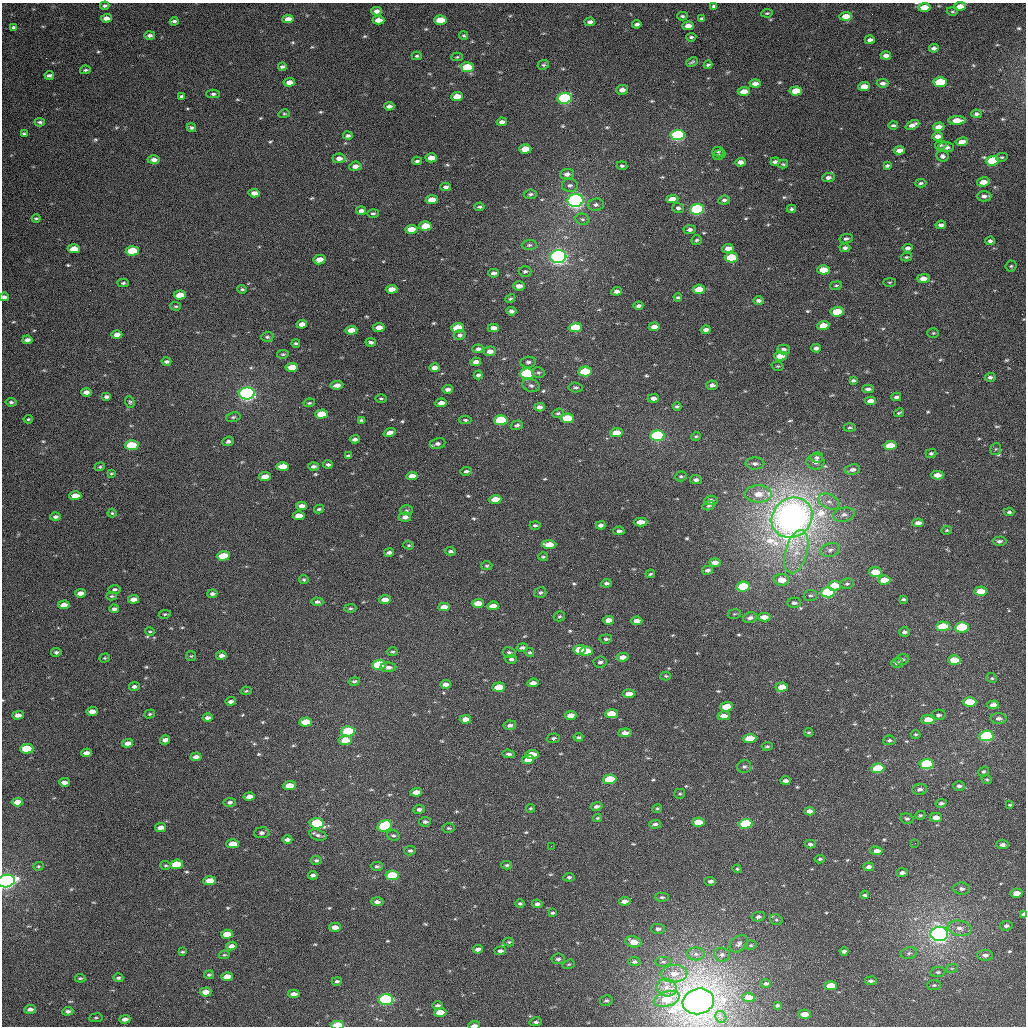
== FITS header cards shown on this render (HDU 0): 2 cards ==
NAXIS1  =                 1024
NAXIS2  =                 1024

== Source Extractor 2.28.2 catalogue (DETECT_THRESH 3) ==
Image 1024 x 1024 px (HDU 0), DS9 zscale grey, 1 PNG px = 1 image px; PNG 1028 x 1028 px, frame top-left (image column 1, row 1024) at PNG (2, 3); each listed source drawn as its Kron ellipse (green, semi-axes under 4 px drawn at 4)
Background 2770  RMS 49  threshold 147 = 3 sigma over >= 5 px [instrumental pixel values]
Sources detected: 611; of the 611, the 500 brightest by FLUX_AUTO listed and drawn (111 fainter detections omitted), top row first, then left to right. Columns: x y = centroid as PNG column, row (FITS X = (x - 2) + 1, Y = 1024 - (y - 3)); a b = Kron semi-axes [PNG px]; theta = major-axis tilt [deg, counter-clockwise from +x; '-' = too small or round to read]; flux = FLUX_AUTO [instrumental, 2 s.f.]
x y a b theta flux
105 6 4 3 - 7.1e+03
714 6 4 3 - 6.1e+03
960 6 6 4 7 3.6e+04
924 7 6 4 3 5.3e+04
377 11 5 4 - 1.7e+04
952 11 6 4 0 4.7e+03
767 13 6 4 8 4.6e+03
682 16 5 3 - 6.2e+03
846 16 6 4 3 3.7e+04
106 18 5 4 - 1.9e+04
701 18 3 3 - 5.0e+03
288 19 5 4 - 2.4e+04
378 20 6 4 0 3.0e+04
440 20 6 4 2 7.1e+04
174 21 4 3 - 8.5e+03
590 22 5 4 - 1.3e+04
637 24 5 3 - 9.9e+03
688 26 5 4 - 2.6e+04
13 27 3 3 - 5.7e+03
149 35 5 4 - 9.8e+03
464 36 4 4 - 4.6e+03
691 37 5 3 - 6.3e+03
870 40 5 4 - 1.1e+04
934 48 5 4 - 1.2e+04
886 55 5 4 - 1.5e+04
417 56 5 4 - 5.5e+03
457 57 5 4 - 4.9e+03
692 62 6 2 25 4.8e+03
543 65 6 5 - 6.0e+03
708 65 4 3 - 5.7e+03
282 67 4 3 - 7.1e+03
467 67 6 5 - 1.2e+05
85 70 5 3 - 5.6e+03
49 75 4 3 - 8.1e+03
289 82 6 4 3 2.3e+04
940 82 7 5 3 1.5e+05
882 83 6 4 1 1.2e+04
755 84 5 4 - 2.0e+04
864 86 6 4 4 3.5e+04
622 90 6 5 - 1.6e+04
744 91 6 4 5 3.8e+04
796 91 6 4 5 6.9e+04
213 94 6 4 1 6.5e+03
182 96 4 3 - 6.4e+03
457 96 6 4 4 4.9e+04
564 98 7 5 7 4.3e+05
389 106 5 4 - 1.2e+04
284 114 6 4 15 4.4e+03
976 114 5 4 - 9.3e+03
957 120 8 4 1 4.4e+04
40 122 5 3 - 6.3e+03
502 122 5 4 - 1.4e+04
893 125 4 3 - 6.4e+03
912 125 7 4 23 1.7e+04
939 127 6 4 1 2.4e+04
191 128 5 3 - 6.8e+03
24 134 4 3 - 5.0e+03
677 135 7 5 3 6.7e+05
348 136 5 4 - 8.1e+03
937 136 5 4 - 2.3e+04
962 142 6 4 9 2.4e+04
941 145 6 4 12 5.6e+03
946 147 7 5 -4 1.9e+04
525 149 6 4 3 4.8e+04
899 150 5 4 - 1.8e+04
718 151 5 5 - 5.4e+03
719 155 6 5 - 7.0e+03
942 156 6 5 - 1.0e+04
1002 157 6 4 10 4.9e+03
339 158 6 5 - 1.8e+04
431 158 6 4 -3 3.3e+04
154 160 6 4 1 1.5e+04
417 161 4 3 - 6.6e+03
992 161 7 5 4 1.4e+05
741 162 5 4 - 2.0e+04
775 162 4 3 - 9.9e+03
783 164 5 3 - 4.5e+03
355 166 6 4 7 1.9e+04
622 166 5 4 - 6.4e+03
887 166 4 3 - 6.0e+03
567 174 7 5 7 1.5e+04
828 178 6 4 6 1.1e+04
983 182 6 4 11 3.0e+04
921 183 5 4 - 6.0e+03
570 185 8 6 -9 1.1e+04
446 187 5 4 - 1.0e+04
254 193 6 4 -5 1.8e+04
530 194 7 5 6 7.8e+03
984 196 7 5 -2 1.3e+04
672 199 6 4 4 3.4e+04
432 200 6 4 4 4.2e+04
724 200 6 4 6 8.5e+03
575 201 8 6 3 9.9e+05
596 205 8 6 6 1.1e+04
479 207 5 4 - 6.3e+03
678 208 6 5 - 9.0e+03
697 209 7 5 5 4.0e+05
791 209 4 4 - 6.4e+03
361 211 5 4 - 1.3e+04
373 213 5 4 - 6.1e+03
36 219 4 3 - 5.6e+03
582 219 7 5 -14 7.8e+03
941 225 5 4 - 1.3e+04
425 226 6 4 4 6.1e+04
411 229 6 4 3 5.0e+04
690 230 6 4 2 1.1e+04
846 239 6 4 12 8.4e+03
696 240 5 4 - 6.3e+03
990 241 5 4 - 8.6e+03
529 245 7 5 1 7.6e+03
728 248 6 4 7 2.1e+04
845 248 5 4 - 9.7e+03
908 248 5 4 - 1.3e+04
74 249 6 4 1 4.8e+04
132 251 6 4 3 1.3e+05
558 256 8 6 3 1.3e+06
906 257 5 4 - 5.0e+03
731 258 6 5 - 1.3e+05
319 260 6 4 14 3.6e+04
1011 266 5 5 - 5.0e+03
823 270 6 4 2 6.2e+04
525 271 6 5 - 6.7e+03
494 273 5 4 - 1.1e+04
923 279 6 4 1 2.5e+04
890 282 6 3 0 4.4e+03
123 283 6 4 3 6.2e+03
836 285 6 3 12 4.6e+03
519 286 6 4 -1 1.9e+04
242 289 4 3 - 5.3e+03
392 289 6 4 3 3.5e+04
699 289 6 4 6 5.5e+04
616 291 5 4 - 1.4e+04
180 295 6 4 2 4.9e+04
4 297 5 4 - 9.9e+03
678 297 4 3 - 5.4e+03
510 299 5 4 - 5.8e+03
758 300 5 4 - 1.0e+04
176 306 5 4 - 4.7e+03
638 306 5 3 - 1.0e+04
511 311 5 4 - 1.1e+04
837 312 6 4 5 1.2e+05
302 324 5 4 - 2.1e+04
823 326 6 4 5 4.5e+04
379 327 6 4 4 2.6e+04
575 327 6 4 3 9.8e+04
654 327 5 4 - 2.1e+04
457 328 6 4 3 9.9e+04
493 328 6 4 0 2.2e+04
351 330 6 4 4 3.8e+04
706 330 5 4 - 1.4e+04
933 333 6 5 - 4.7e+03
117 335 5 4 - 2.1e+04
460 335 6 5 - 9.6e+03
267 337 6 5 - 7.1e+03
27 340 5 4 - 1.3e+04
371 342 5 3 - 9.6e+03
296 343 4 3 - 5.4e+03
816 348 4 4 - 1.0e+04
478 349 5 4 - 1.0e+04
783 350 6 5 - 1.2e+04
490 351 6 4 4 2.2e+04
283 354 6 4 8 4.8e+03
780 356 6 4 4 4.1e+04
166 362 5 3 - 8.2e+03
476 362 5 4 - 1.8e+04
528 362 8 5 5 1.0e+04
778 366 6 4 -16 4.4e+03
292 367 6 4 4 6.4e+04
435 368 5 4 - 2.3e+04
585 371 7 5 4 1.4e+05
527 373 7 5 4 3.8e+05
538 373 6 5 - 5.8e+03
478 375 4 3 - 7.8e+03
990 377 5 4 - 9.3e+03
853 380 4 3 - 7.3e+03
337 385 6 4 9 2.0e+04
531 385 9 6 -19 8.9e+03
712 385 5 4 - 1.1e+04
576 387 7 5 -5 7.6e+03
448 389 5 4 - 1.4e+04
868 389 6 4 1 1.0e+04
86 392 5 4 - 1.8e+04
247 393 8 6 1 1.0e+06
106 397 5 3 - 9.0e+03
896 397 5 3 - 8.6e+03
381 398 6 3 0 4.5e+03
653 398 5 4 - 1.6e+04
870 401 6 4 1 2.3e+04
11 402 5 4 - 6.6e+03
130 402 6 4 -70 5.4e+03
309 403 6 4 10 5.1e+03
441 403 6 4 5 2.3e+04
539 407 5 4 - 1.6e+04
677 407 4 3 - 6.3e+03
558 413 6 4 20 6.2e+03
899 413 5 2 - 4.4e+03
321 414 6 4 4 6.3e+04
233 417 7 5 10 6.7e+03
567 418 6 4 3 1.2e+05
28 419 4 4 - 4.7e+03
362 420 4 3 - 5.7e+03
465 420 6 4 -1 5.8e+03
501 420 7 5 3 2.7e+05
517 425 6 4 17 1.0e+04
850 427 6 4 -3 5.6e+03
389 433 6 4 20 2.0e+04
616 433 6 4 5 5.4e+04
657 436 7 5 3 8.0e+05
696 436 5 3 - 4.8e+03
355 439 5 3 - 1.3e+04
228 441 6 4 22 8.4e+03
437 444 8 5 11 1.2e+04
132 445 7 5 -2 1.3e+05
890 446 6 4 3 6.6e+04
996 449 6 5 - 5.1e+03
931 454 5 4 - 6.4e+03
348 456 4 3 - 4.9e+03
817 457 6 5 - 7.7e+03
815 462 9 8 - 2.1e+04
755 463 9 6 -1 1.2e+04
328 464 4 3 - 7.9e+03
313 466 5 4 - 9.1e+03
100 467 5 4 - 4.6e+03
283 467 6 4 0 5.4e+04
852 470 8 5 10 1.5e+04
466 471 6 4 10 7.1e+03
111 473 4 3 - 4.2e+03
937 475 6 4 2 2.7e+04
412 476 6 4 6 2.9e+04
681 476 6 5 - 6.2e+03
265 477 6 4 5 3.7e+04
696 480 6 4 -6 1.0e+04
758 494 14 8 0 5.0e+04
75 496 6 4 2 4.9e+04
495 499 6 4 4 4.7e+04
711 500 7 4 5 1.2e+04
829 502 11 7 -27 2.0e+04
302 506 5 4 - 1.6e+04
709 506 6 4 14 6.6e+03
319 509 5 3 - 6.1e+03
406 510 6 5 - 5.7e+03
1009 512 5 4 - 6.7e+03
112 513 4 4 - 4.6e+03
844 515 11 7 10 1.6e+04
299 516 6 4 2 3.8e+04
55 517 5 4 - 8.9e+03
405 517 6 4 6 1.6e+04
792 518 21 19 41 3.2e+06
640 522 7 4 1 2.9e+04
918 523 5 4 - 1.9e+04
535 525 5 4 - 6.5e+03
601 525 5 4 - 1.3e+04
947 530 5 4 - 4.2e+03
619 531 5 4 - 9.2e+03
999 541 7 4 4 8.7e+03
549 544 7 4 -1 4.5e+04
409 545 5 4 - 4.7e+03
830 550 10 6 18 1.5e+04
451 551 5 3 - 7.3e+03
796 552 22 11 74 6.7e+04
389 553 5 3 - 9.8e+03
223 556 6 4 4 8.6e+04
543 557 5 4 - 5.1e+03
715 562 6 4 -1 2.2e+04
487 566 6 4 2 5.1e+03
707 570 5 4 - 1.0e+04
875 572 6 5 - 6.2e+04
650 574 4 3 - 5.1e+03
304 580 5 4 - 5.0e+03
781 580 7 5 -3 4.0e+04
884 580 6 4 2 4.9e+04
606 583 5 3 - 7.4e+03
847 584 7 5 12 6.5e+03
834 586 6 5 - 8.5e+04
743 587 7 5 5 2.0e+05
115 590 6 4 7 8.7e+03
981 591 6 4 2 5.8e+04
540 592 6 5 - 7.8e+03
828 592 7 5 3 3.9e+05
80 593 5 4 - 2.2e+04
212 594 5 3 - 8.9e+03
810 595 7 5 7 6.4e+03
112 596 5 4 - 4.8e+03
134 599 5 4 - 2.9e+04
903 599 4 3 - 5.9e+03
385 600 6 4 3 2.7e+04
317 602 6 4 -3 8.7e+03
478 603 6 4 3 3.9e+04
794 603 7 5 -2 9.3e+03
64 605 6 4 5 2.6e+04
493 606 6 4 6 3.1e+04
444 607 6 4 4 3.4e+04
350 608 6 4 2 5.6e+03
114 609 5 3 - 9.6e+03
165 614 6 4 9 4.6e+03
734 614 7 4 11 5.3e+03
559 616 6 5 - 5.0e+03
764 617 6 4 1 3.3e+04
750 618 7 5 13 1.2e+04
608 620 5 4 - 2.5e+04
637 621 5 4 - 2.1e+04
943 626 7 4 2 1.0e+05
962 627 7 5 4 4.2e+05
150 631 5 4 - 4.4e+03
904 632 5 4 - 9.6e+03
606 639 6 4 7 6.5e+03
522 648 6 4 10 8.4e+03
580 650 6 5 - 8.2e+04
586 651 6 4 4 6.0e+04
56 652 5 4 - 7.2e+03
393 652 5 4 - 5.4e+03
509 652 7 5 -10 6.9e+03
529 652 5 4 - 6.0e+03
221 655 5 4 - 1.4e+04
191 656 5 5 - 4.4e+03
622 657 6 4 9 2.2e+04
105 658 5 4 - 4.6e+03
511 659 6 4 1 9.1e+03
902 659 7 5 16 7.7e+03
954 660 6 4 1 7.2e+04
600 662 6 5 - 8.9e+03
897 663 6 4 19 9.2e+03
379 665 7 5 3 1.9e+05
388 667 8 4 2 1.5e+04
666 676 5 4 - 4.4e+03
992 678 5 4 - 4.6e+03
354 681 5 4 - 6.8e+03
533 683 5 4 - 2.0e+04
445 684 5 4 - 1.6e+04
134 687 5 4 - 9.8e+03
499 687 6 4 4 7.5e+04
782 687 6 4 5 4.5e+04
246 691 5 3 - 4.7e+03
629 694 6 4 0 3.2e+04
231 701 5 3 - 1.1e+04
970 702 6 4 3 1.3e+05
993 705 6 4 2 2.3e+04
727 707 6 4 5 7.6e+04
92 711 6 4 2 2.5e+04
150 714 5 4 - 5.1e+03
611 714 6 4 1 6.4e+04
18 715 6 4 2 1.9e+04
571 715 6 4 6 3.1e+04
938 715 7 5 8 7.9e+03
724 716 6 4 -2 2.3e+04
207 718 5 3 - 1.2e+04
998 718 8 5 -2 1.3e+04
465 719 6 4 3 2.6e+04
928 719 7 5 2 4.7e+04
306 722 6 4 4 7.7e+04
510 725 6 5 - 1.1e+04
348 731 7 5 4 2.8e+05
809 732 4 4 - 4.3e+03
625 733 6 4 6 2.0e+04
915 734 5 4 - 4.7e+03
986 736 7 5 2 3.3e+05
578 737 5 4 - 7.0e+03
553 738 6 4 4 7.2e+03
750 739 6 4 4 8.9e+04
165 740 5 4 - 1.6e+04
345 740 6 5 - 5.1e+04
889 740 6 5 - 6.9e+03
127 743 5 4 - 1.9e+04
767 746 5 3 - 4.7e+03
27 749 6 5 - 1.5e+05
86 753 5 4 - 2.0e+04
509 754 6 4 -6 8.8e+03
532 754 6 4 6 5.7e+04
196 757 6 4 5 1.9e+04
528 760 6 4 6 3.8e+04
927 764 7 5 3 2.7e+05
744 766 7 6 - 8.4e+03
878 768 6 5 - 1.8e+05
983 772 6 4 39 6.0e+03
610 779 6 5 - 1.3e+05
987 779 5 4 - 4.7e+03
785 781 5 3 - 1.2e+04
64 782 5 4 - 1.7e+04
289 785 6 4 5 4.9e+04
959 786 5 5 - 8.9e+03
920 789 7 5 8 1.2e+04
416 792 6 4 5 3.0e+04
680 794 5 5 - 5.2e+03
249 797 5 4 - 2.3e+04
17 802 6 4 5 3.6e+04
230 802 6 4 8 9.7e+03
941 803 5 4 - 7.4e+03
1010 805 4 2 - 4.5e+03
596 806 6 4 11 1.1e+04
530 808 4 4 - 4.9e+03
657 808 5 4 - 4.3e+03
419 809 6 4 9 9.7e+03
809 811 5 4 - 1.5e+04
920 815 5 4 - 4.4e+03
936 817 6 4 -1 2.6e+04
597 818 4 3 - 4.4e+03
907 819 6 5 - 6.5e+03
425 822 6 5 - 8.4e+03
698 822 6 4 2 5.4e+04
317 823 7 5 -7 2.2e+05
655 824 6 4 4 9.6e+03
746 824 7 5 3 1.9e+05
385 826 7 5 16 3.1e+05
160 828 5 4 - 2.0e+04
449 828 6 4 -2 5.0e+03
261 833 7 5 7 1.0e+04
318 835 9 5 -17 1.0e+04
393 835 6 5 - 7.3e+03
287 840 5 4 - 1.3e+04
915 843 2 2 - 5.1e+03
232 844 6 4 2 5.1e+04
810 844 5 4 - 8.2e+03
1002 845 6 4 -7 1.2e+04
551 846 2 2 - 5.2e+03
410 851 6 4 9 7.3e+03
876 851 6 4 -8 2.6e+04
820 859 5 3 - 5.2e+03
316 860 5 4 - 6.6e+03
176 864 6 4 4 9.6e+04
166 865 5 4 - 4.4e+03
507 865 5 3 - 5.5e+03
38 866 5 4 - 4.6e+03
377 866 6 4 -2 7.3e+03
869 867 5 4 - 1.3e+04
737 869 4 4 - 4.6e+03
902 873 6 4 3 1.1e+04
313 875 5 3 - 9.3e+03
392 875 6 5 - 1.4e+05
569 877 6 4 7 6.5e+03
6 881 9 6 10 1.0e+06
210 881 6 4 5 4.7e+04
710 881 6 4 -4 1.0e+04
962 889 8 6 -6 1.0e+04
1016 893 6 4 11 3.2e+04
865 895 4 3 - 5.0e+03
662 897 7 4 1 6.4e+03
624 901 6 4 2 1.8e+04
377 902 6 4 -3 1.4e+04
520 903 5 4 - 5.9e+03
537 904 5 4 - 1.0e+04
552 913 4 3 - 6.0e+03
1024 914 4 3 - 1.7e+04
758 917 7 4 11 8.2e+03
776 920 6 5 - 5.8e+03
1006 926 6 5 - 9.0e+03
335 927 6 4 0 2.7e+04
960 928 12 7 -10 2.4e+04
658 929 7 5 1 1.2e+04
227 934 6 4 5 5.9e+04
939 934 9 7 0 1.6e+06
509 942 5 4 - 4.2e+03
633 942 8 5 -11 3.9e+04
739 944 10 7 43 1.2e+04
751 945 6 4 13 5.1e+03
231 946 5 4 - 1.8e+04
478 949 5 4 - 1.5e+04
500 951 6 4 6 1.1e+04
844 951 4 3 - 7.8e+03
182 952 4 2 - 4.8e+03
909 953 8 5 11 8.6e+03
696 954 9 6 -2 1.4e+04
224 955 5 4 - 4.6e+03
722 955 7 7 - 1.1e+04
985 955 8 5 1 1.3e+04
558 959 6 5 - 8.8e+03
634 962 6 4 -10 6.9e+03
663 962 8 5 2 7.5e+03
569 964 6 4 19 4.5e+03
952 968 6 4 18 4.5e+03
938 972 7 5 9 7.8e+03
674 974 13 9 2 3.6e+04
209 975 5 4 - 5.9e+03
227 976 6 4 2 3.4e+04
80 978 5 4 - 4.7e+03
118 978 5 4 - 6.3e+03
337 981 5 4 - 6.7e+03
871 981 6 4 9 8.0e+03
766 984 4 4 - 6.9e+03
934 985 7 5 1 6.2e+03
831 986 6 4 1 6.9e+04
667 987 10 9 - 2.7e+04
206 992 6 4 4 3.7e+04
294 994 6 4 2 1.8e+04
749 997 6 4 -4 2.8e+04
386 999 7 5 4 4.4e+05
667 999 13 7 16 6.9e+04
606 1001 6 5 - 6.9e+03
698 1001 16 12 15 2.9e+06
437 1005 5 4 - 8.4e+03
777 1005 3 3 - 5.7e+03
30 1009 6 4 5 1.5e+04
68 1011 5 4 - 9.9e+03
440 1012 6 4 4 6.0e+04
805 1014 6 4 2 3.7e+04
721 1017 6 5 - 8.2e+03
96 1018 7 3 7 4.4e+03
125 1019 5 4 - 1.5e+04
536 1022 6 4 12 7.9e+03
337 1025 6 3 0 1.5e+05
474 1025 6 2 1 2.6e+04
At the frame edge (FLAGS 8, measured only in part): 6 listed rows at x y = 924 7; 4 297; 6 881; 1024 914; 337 1025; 474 1025
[111 fainter detections neither listed nor drawn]

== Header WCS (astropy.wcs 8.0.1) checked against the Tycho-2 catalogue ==
Header WCS as astropy/WCSLIB reads it (applying the file's SIP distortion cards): RA---TAN-SIP/DEC--TAN-SIP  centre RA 03:13:23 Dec +11:54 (48.35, +11.89 deg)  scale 8.67 arcsec/px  FOV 148.0' x 148.0'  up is +178 deg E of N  parity flipped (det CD > 0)
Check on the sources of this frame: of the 60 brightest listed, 55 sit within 13.0 arcsec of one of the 132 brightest Tycho-2 stars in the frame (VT <= 13.03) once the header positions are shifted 0.93 arcsec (0.43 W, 0.82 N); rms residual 4.51 arcsec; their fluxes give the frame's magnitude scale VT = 23.19 - 2.5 log10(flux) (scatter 0.19 mag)
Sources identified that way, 108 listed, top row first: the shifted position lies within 13.0 arcsec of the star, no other Tycho-2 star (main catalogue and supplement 1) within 26.0 arcsec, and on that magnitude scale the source's flux lands within +1.5 / -3 mag of the star's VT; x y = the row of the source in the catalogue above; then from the Tycho-2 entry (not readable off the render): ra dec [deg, ICRS J2000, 3 dp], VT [Tycho-2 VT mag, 2 dp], TYC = Tycho-2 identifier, HIP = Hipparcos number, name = IAU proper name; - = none
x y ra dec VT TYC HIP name
960 6 47.305 +10.626 11.69 651-1227-1 - -
846 16 47.584 +10.662 11.97 651-753-1 - -
440 20 48.576 +10.712 11.19 652-76-1 - -
886 55 47.480 +10.751 11.96 651-1164-1 - -
467 67 48.505 +10.822 10.27 651-524-1 - -
940 82 47.345 +10.810 10.19 651-1101-1 - -
744 91 47.825 +10.853 11.79 651-908-1 - -
796 91 47.698 +10.847 11.51 651-649-1 - -
564 98 48.264 +10.888 9.08 651-585-1 - -
957 120 47.301 +10.900 11.66 651-465-1 - -
677 135 47.983 +10.964 8.99 651-807-1 14861 -
937 136 47.346 +10.941 12.55 651-1108-1 - -
992 161 47.208 +10.993 10.38 651-1191-1 - -
432 200 48.579 +11.145 11.95 652-766-1 - -
575 201 48.227 +11.133 8.00 651-777-1 - -
697 209 47.928 +11.142 9.19 651-559-1 14843 -
425 226 48.592 +11.209 11.38 652-734-1 - -
411 229 48.627 +11.218 11.72 652-110-1 - -
132 251 49.309 +11.296 10.34 652-617-1 - -
558 256 48.263 +11.269 7.89 651-1132-1 14977 -
731 258 47.838 +11.254 10.42 651-1222-1 - -
823 270 47.611 +11.274 11.47 651-697-1 - -
923 279 47.365 +11.284 12.01 651-1162-1 - -
392 289 48.669 +11.364 11.39 652-401-1 - -
699 289 47.915 +11.334 11.26 651-938-1 - -
837 312 47.573 +11.373 10.94 651-754-1 - -
823 326 47.605 +11.408 11.58 651-571-1 - -
575 327 48.214 +11.438 10.57 651-854-1 - -
457 328 48.503 +11.450 10.93 651-1010-1 - -
351 330 48.764 +11.466 11.57 652-442-1 - -
780 356 47.708 +11.486 11.76 651-560-1 - -
585 371 48.186 +11.543 10.13 651-963-1 - -
527 373 48.328 +11.554 9.25 651-761-1 14997 -
247 393 49.013 +11.628 8.08 652-716-1 15206 -
321 414 48.829 +11.671 11.62 652-486-1 - -
567 418 48.225 +11.657 11.14 651-598-1 - -
501 420 48.388 +11.668 10.29 651-1007-1 - -
389 433 48.660 +11.709 12.56 652-551-1 - -
616 433 48.102 +11.687 11.61 651-730-1 - -
657 436 48.002 +11.690 9.28 651-506-1 - -
132 445 49.294 +11.763 10.81 652-567-1 - -
890 446 47.428 +11.690 11.02 651-547-1 - -
283 467 48.919 +11.801 11.83 652-919-1 - -
937 475 47.309 +11.756 12.12 651-1027-1 - -
265 477 48.963 +11.827 11.40 652-867-1 - -
758 494 47.748 +11.821 12.68 651-1496-1 - -
495 499 48.394 +11.860 11.91 651-491-1 - -
792 518 47.662 +11.873 5.96 651-1506-1 14764 -
223 556 49.057 +12.021 11.00 652-90-1 - -
715 562 47.847 +11.989 12.29 651-1405-1 - -
875 572 47.451 +11.995 11.25 651-1083-1 - -
781 580 47.681 +12.024 12.00 651-1177-1 - -
884 580 47.428 +12.014 11.65 651-821-1 - -
743 587 47.774 +12.044 10.26 651-1200-1 - -
981 591 47.190 +12.031 11.17 651-391-1 - -
828 592 47.563 +12.051 9.48 651-1202-1 14729 -
478 603 48.425 +12.112 11.57 651-1488-1 - -
64 605 49.445 +12.154 12.61 652-136-1 - -
764 617 47.719 +12.116 11.92 651-594-1 - -
608 620 48.103 +12.139 11.68 651-1139-1 - -
943 626 47.279 +12.120 10.64 651-641-1 14636 -
580 650 48.170 +12.213 10.90 651-696-1 - -
586 651 48.154 +12.216 11.02 651-1154-1 - -
622 657 48.064 +12.227 11.74 651-710-1 - -
954 660 47.247 +12.199 11.11 651-576-1 - -
379 665 48.663 +12.269 10.08 652-586-1 - -
533 683 48.282 +12.298 11.81 651-1065-1 - -
499 687 48.366 +12.312 11.25 651-936-1 - -
782 687 47.669 +12.282 11.68 651-865-1 - -
629 694 48.044 +12.315 11.52 651-1098-1 - -
970 702 47.205 +12.298 10.70 651-9-1 - -
727 707 47.803 +12.336 10.82 651-861-1 - -
611 714 48.086 +12.364 11.93 651-596-1 - -
18 715 49.548 +12.423 12.62 652-251-1 - -
571 715 48.186 +12.373 11.98 651-665-1 - -
928 719 47.305 +12.345 11.92 651-1104-1 - -
348 731 48.732 +12.432 9.54 652-390-1 15117 -
986 736 47.160 +12.378 9.15 651-94-1 14606 -
750 739 47.742 +12.410 10.61 651-520-1 - -
345 740 48.740 +12.454 11.75 652-242-1 - -
532 754 48.277 +12.470 12.32 651-569-1 - -
196 757 49.105 +12.508 12.11 655-1632-1 - -
927 764 47.303 +12.452 9.44 651-719-1 - -
878 768 47.424 +12.468 10.35 651-997-1 - -
610 779 48.083 +12.522 10.27 654-1377-1 - -
289 785 48.872 +12.568 11.79 655-1617-1 - -
698 822 47.861 +12.619 11.33 654-591-1 - -
317 823 48.801 +12.656 9.79 655-1433-1 - -
746 824 47.744 +12.615 9.84 654-755-1 - -
385 826 48.633 +12.657 9.45 655-1590-1 15083 -
876 851 47.417 +12.667 12.01 654-899-1 - -
176 864 49.143 +12.768 10.73 655-1242-1 - -
392 875 48.610 +12.774 10.39 655-1281-1 - -
6 881 49.563 +12.824 7.79 655-1570-1 15375 -
210 881 49.060 +12.805 12.11 655-1290-1 - -
1016 893 47.068 +12.753 12.39 654-40-1 - -
227 934 49.012 +12.932 11.46 655-1161-1 - -
939 934 47.254 +12.860 7.34 654-1309-1 14631 -
227 976 49.008 +13.034 11.80 655-1018-1 - -
831 986 47.517 +12.997 11.16 654-1077-1 14711 -
206 992 49.060 +13.073 12.38 655-1001-1 - -
386 999 48.614 +13.074 8.80 655-806-1 15081 -
667 999 47.920 +13.045 11.43 654-1151-1 - -
698 1001 47.841 +13.048 6.23 654-1755-1 14821 -
440 1012 48.478 +13.100 11.90 654-1187-1 - -
805 1014 47.578 +13.067 11.73 654-1109-1 - -
337 1025 48.730 +13.142 9.70 655-756-1 15113 -
474 1025 48.392 +13.130 11.80 654-1223-1 - -